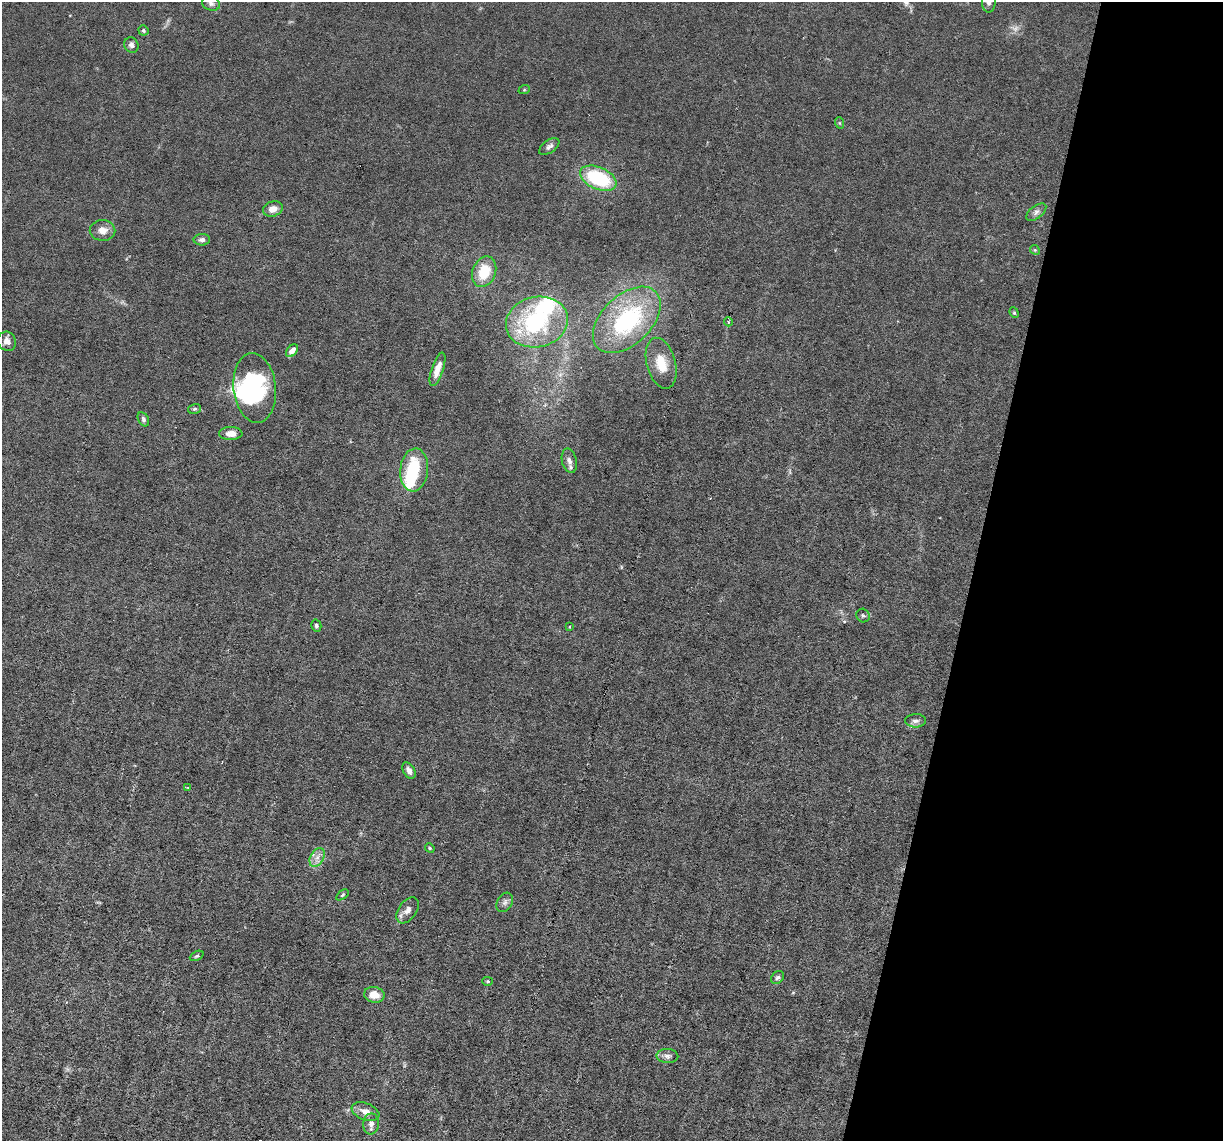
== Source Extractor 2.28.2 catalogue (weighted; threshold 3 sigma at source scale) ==
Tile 8 of 4 x 4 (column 4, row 2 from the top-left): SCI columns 3663-4883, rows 2514-3652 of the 4883 x 4908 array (HDU 1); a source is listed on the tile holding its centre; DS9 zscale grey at full resolution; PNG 1225 x 1143 px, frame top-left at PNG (2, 2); each listed source drawn as its Kron ellipse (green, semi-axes under 4 px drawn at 4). Shown black and unused: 20% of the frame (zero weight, under 3 of 6 exposures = <1% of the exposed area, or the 3 px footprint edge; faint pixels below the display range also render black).
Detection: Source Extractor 2.28.2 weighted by HDU 2 'WHT'; one run over the whole footprint, this tile lists its part. Background 0.0122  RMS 0.0026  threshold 0.0108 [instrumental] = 3 sigma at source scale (4.09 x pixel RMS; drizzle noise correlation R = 1.36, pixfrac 0.8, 0.05/0.05 arcsec/px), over >= 5 px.
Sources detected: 50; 1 too faint to see at this stretch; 2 inside a brighter object's white glare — neither listed nor drawn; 1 inside a brighter listed object's ellipse — not listed separately; the other 46 listed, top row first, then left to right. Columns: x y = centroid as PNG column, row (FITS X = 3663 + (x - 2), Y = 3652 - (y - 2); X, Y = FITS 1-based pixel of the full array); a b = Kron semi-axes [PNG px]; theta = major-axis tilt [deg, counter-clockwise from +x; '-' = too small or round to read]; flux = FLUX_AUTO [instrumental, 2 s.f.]
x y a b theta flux
989 2 10 7 87 1.2
211 3 9 7 -24 0.77
143 30 5 4 - 0.43
131 45 8 7 - 0.81
524 90 6 4 19 0.27
840 123 6 3 -71 0.28
549 146 12 6 36 0.88
598 178 19 11 -23 18
273 209 10 7 19 2.1
1036 212 12 6 38 0.93
103 230 13 10 -1 2
202 240 8 6 0 0.83
1035 250 5 4 - 0.29
484 272 16 11 68 6.7
1014 313 5 4 - 0.32
627 320 40 24 44 31
537 322 31 25 13 29
728 322 4 4 - 0.32
7 341 10 9 - 1.7
292 351 7 5 49 1.7
661 363 26 14 -75 5.6
437 369 17 6 71 2.4
255 388 35 21 -84 21
194 409 6 5 - 0.43
143 419 7 5 -60 0.58
231 433 11 6 2 2
569 461 12 7 -77 1.3
414 470 21 14 84 12
863 616 7 6 - 0.52
316 626 6 5 - 0.62
569 627 4 2 - 0.19
916 721 10 6 1 0.99
409 770 9 5 -58 1.2
188 787 4 3 - 0.25
430 848 5 4 - 0.3
317 857 10 6 62 1.4
342 895 7 3 36 0.31
505 902 10 7 59 0.9
408 910 15 9 55 1.7
197 956 7 4 27 0.37
777 978 7 5 42 0.59
488 981 5 4 - 0.28
374 995 10 8 -10 3.1
667 1056 11 7 -3 1.1
365 1112 14 8 -22 2.2
371 1124 10 8 81 1.2
Isophote crosses this tile's border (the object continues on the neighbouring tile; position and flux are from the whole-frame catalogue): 1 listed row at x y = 989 2